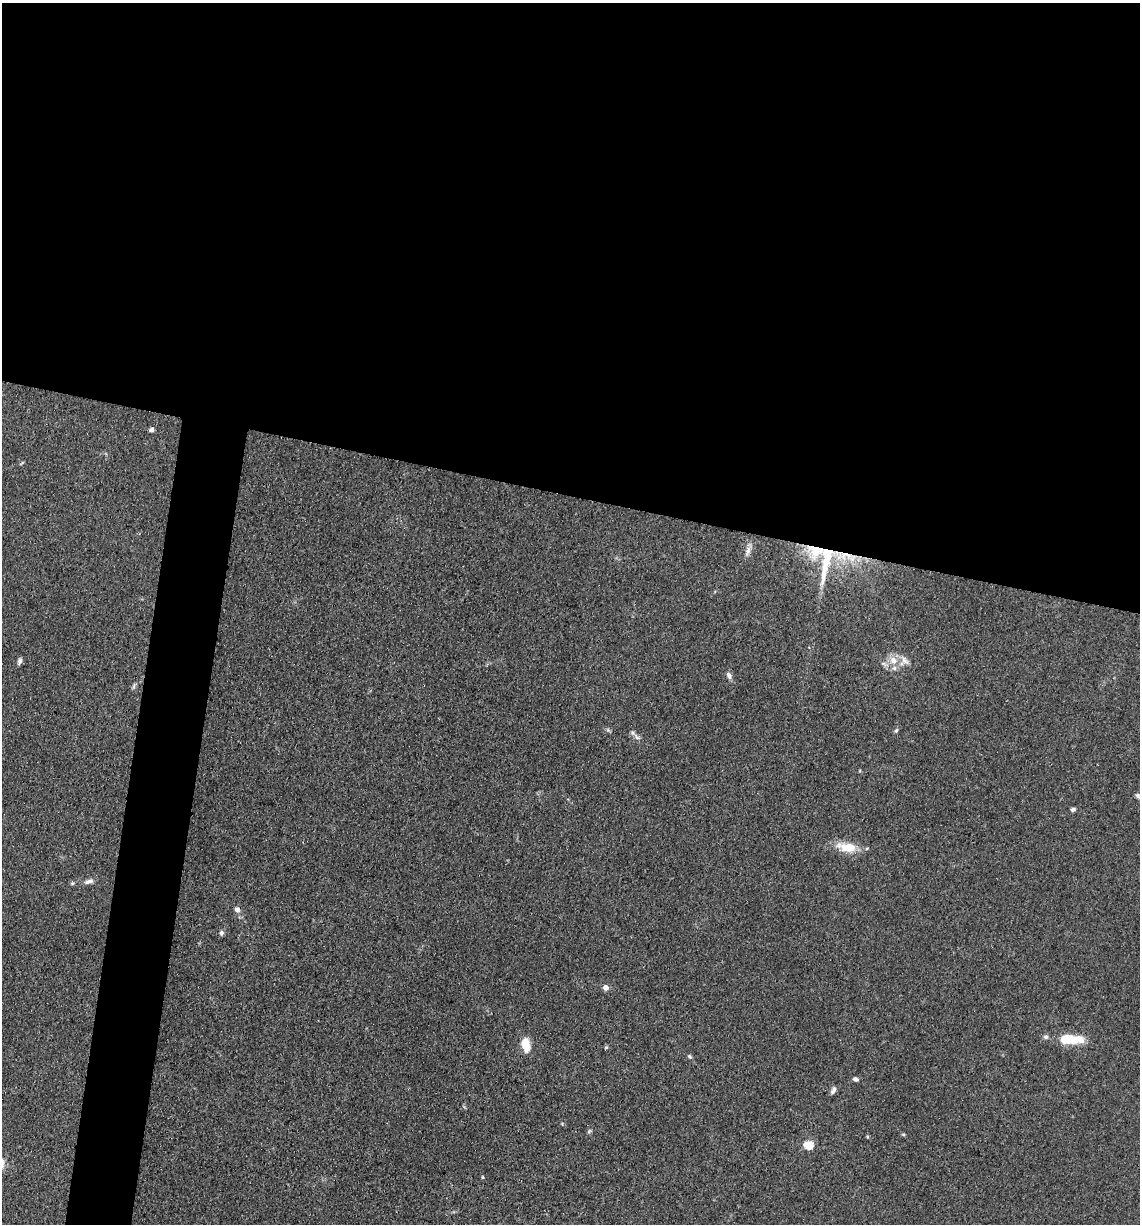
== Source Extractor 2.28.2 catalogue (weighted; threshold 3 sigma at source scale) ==
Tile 3 of 4 x 4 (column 3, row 1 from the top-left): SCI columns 2519-3656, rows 3673-4894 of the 4920 x 4899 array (HDU 1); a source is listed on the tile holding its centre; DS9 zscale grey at full resolution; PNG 1142 x 1226 px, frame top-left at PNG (2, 3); no overlay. Shown black and unused: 44% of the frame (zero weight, under 3 of 4 exposures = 1% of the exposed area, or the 3 px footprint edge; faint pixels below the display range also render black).
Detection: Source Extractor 2.28.2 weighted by HDU 2 'WHT'; one run over the whole footprint, this tile lists its part. Background 0.104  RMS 0.0065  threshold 0.0294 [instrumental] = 3 sigma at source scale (4.5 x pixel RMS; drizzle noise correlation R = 1.50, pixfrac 1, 0.05/0.05 arcsec/px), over >= 5 px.
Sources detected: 31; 3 inside a brighter listed object's ellipse — not listed separately; the other 28 listed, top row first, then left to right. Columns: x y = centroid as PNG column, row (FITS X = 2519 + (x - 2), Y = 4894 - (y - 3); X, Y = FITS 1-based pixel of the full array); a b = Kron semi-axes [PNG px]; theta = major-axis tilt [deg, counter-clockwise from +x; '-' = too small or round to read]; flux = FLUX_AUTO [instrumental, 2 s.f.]
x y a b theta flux
151 430 6 5 - 1.6
817 550 29 22 20 29
748 551 14 6 68 3.5
844 556 27 10 7 17
826 560 54 11 79 31
893 660 12 10 -23 7.4
20 661 8 5 73 2
729 675 9 5 -72 2.2
134 686 8 4 71 1.2
896 730 6 5 - 1.1
633 733 7 7 - 1.7
1138 796 8 6 -55 1.6
1073 809 6 5 - 1.3
847 847 28 12 -10 13
89 881 14 6 14 3.1
237 910 6 6 - 3.3
221 933 7 6 - 1.7
606 987 6 5 - 3.8
1069 1039 25 8 -1 25
526 1045 18 11 -82 8.9
606 1047 5 4 - 0.74
690 1056 6 4 -53 1
855 1079 7 5 -20 1.8
833 1090 11 5 62 2.4
590 1131 8 3 31 0.92
903 1134 6 4 -18 0.73
809 1145 5 5 - 34
483 1177 4 4 - 0.73
Overlapping masked pixels (flux is a lower limit): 3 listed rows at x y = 817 550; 844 556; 826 560